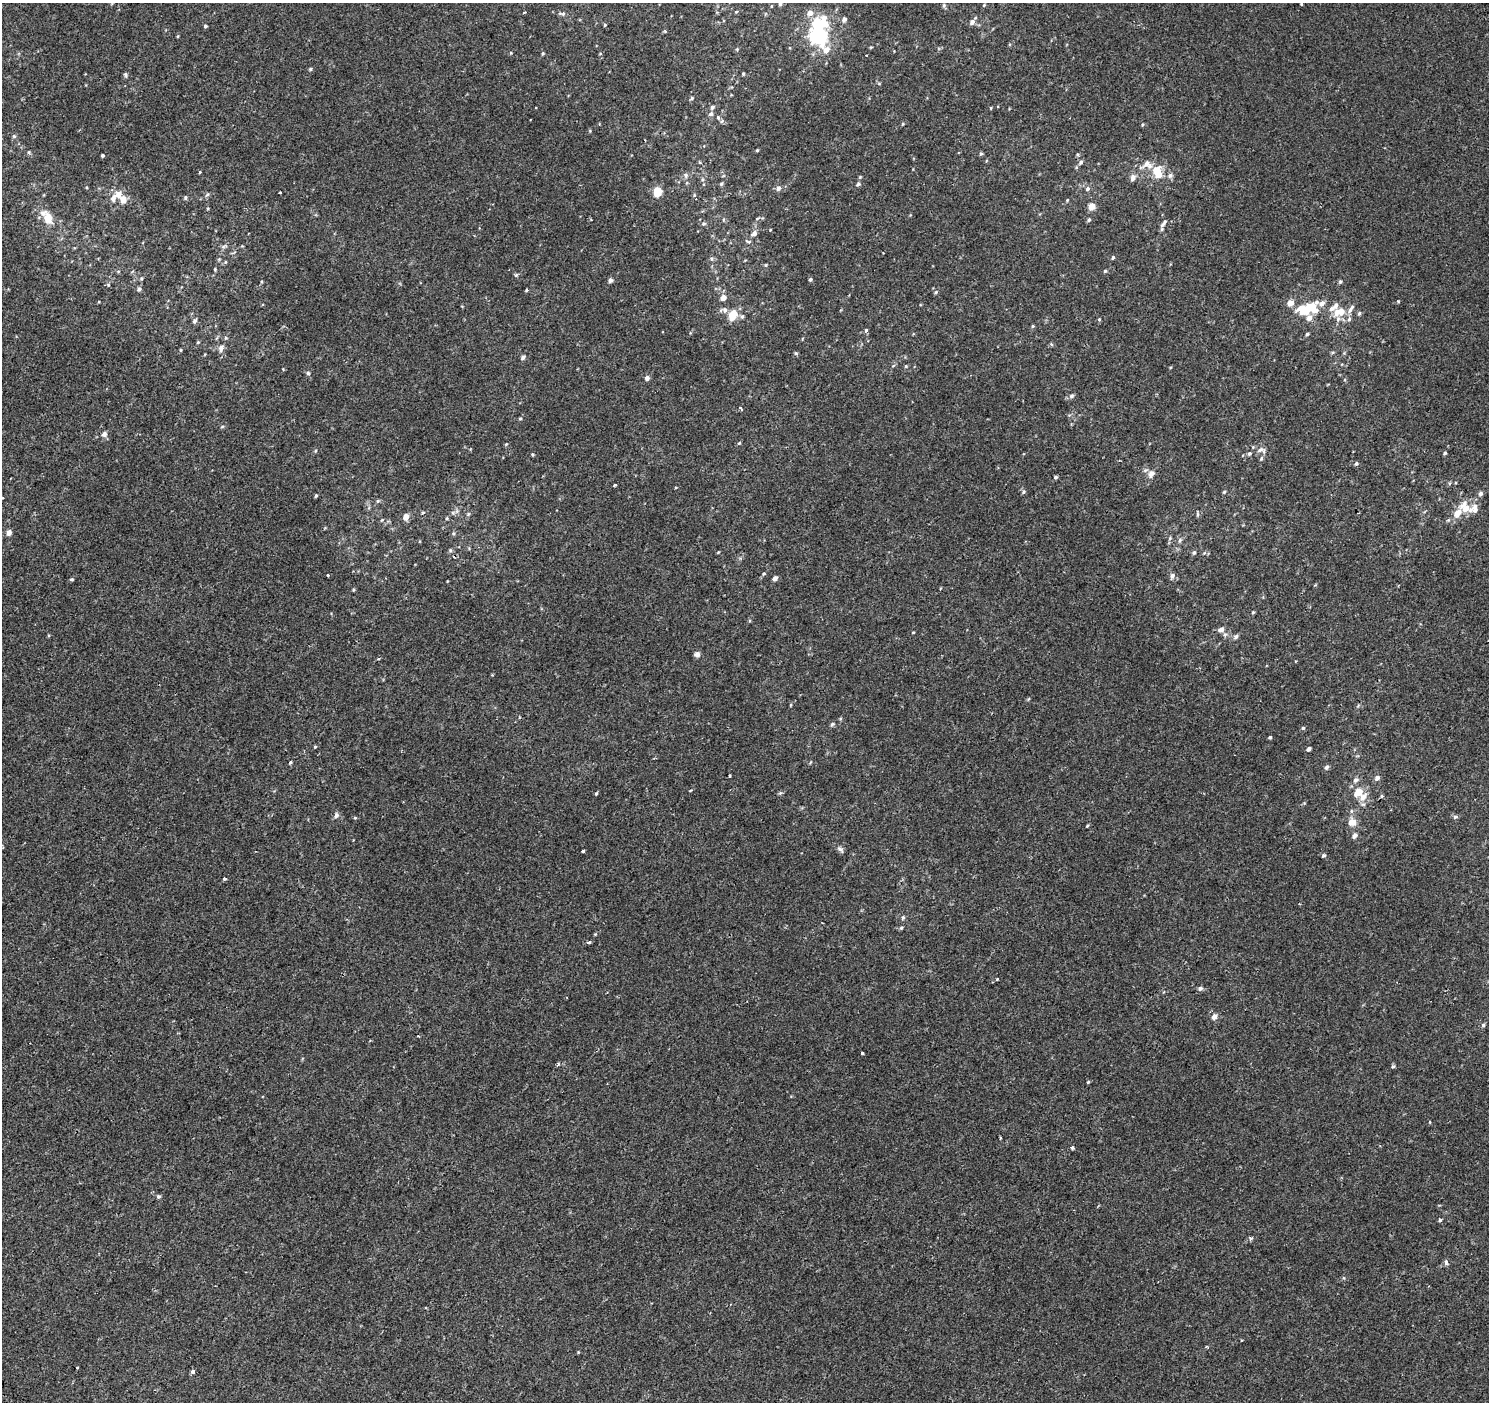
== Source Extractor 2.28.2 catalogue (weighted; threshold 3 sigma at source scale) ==
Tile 7 of 4 x 4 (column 3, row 2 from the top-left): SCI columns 3049-4535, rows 3099-4498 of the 6086 x 6113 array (HDU 1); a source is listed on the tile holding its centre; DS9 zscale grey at full resolution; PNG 1491 x 1404 px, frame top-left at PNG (2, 3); no overlay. Shown black and unused: <1% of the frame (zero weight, under 2 of 3 exposures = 3% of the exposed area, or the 3 px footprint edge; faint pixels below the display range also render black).
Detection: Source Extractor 2.28.2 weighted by HDU 2 'WHT'; one run over the whole footprint, this tile lists its part. Background 3.13e-04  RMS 0.0027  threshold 0.0122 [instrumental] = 3 sigma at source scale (4.5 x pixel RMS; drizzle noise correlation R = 1.50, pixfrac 1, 0.0396/0.0396 arcsec/px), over >= 5 px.
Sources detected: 210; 3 inside a brighter object's white glare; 3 cosmic-ray / hot-pixel residue — not listed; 16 inside a brighter listed object's ellipse — not listed separately; the other 188 listed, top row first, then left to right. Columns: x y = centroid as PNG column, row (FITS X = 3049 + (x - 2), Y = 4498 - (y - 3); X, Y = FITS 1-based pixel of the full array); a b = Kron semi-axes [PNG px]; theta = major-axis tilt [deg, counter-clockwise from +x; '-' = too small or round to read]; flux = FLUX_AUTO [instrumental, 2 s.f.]
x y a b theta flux
780 4 6 5 - 0.58
1302 4 4 3 - 0.25
944 5 6 5 - 0.45
984 5 4 3 - 0.22
771 6 5 3 - 0.21
524 12 3 2 - 0.37
736 12 5 3 - 0.22
810 13 7 7 - 1.6
563 14 7 6 - 0.57
823 19 13 9 -65 2.6
844 19 6 5 - 0.65
972 22 8 6 50 0.96
605 25 4 3 - 0.28
205 26 4 4 - 0.37
665 31 4 4 - 0.26
178 36 4 3 - 0.2
820 37 19 14 -11 16
871 47 5 3 - 0.21
737 49 4 4 - 0.25
543 54 4 3 - 0.28
310 69 5 4 - 0.31
743 74 4 3 - 0.28
125 75 6 5 - 0.46
692 98 5 4 - 0.32
712 107 6 5 - 0.43
711 114 7 6 - 0.66
718 117 6 5 - 0.4
903 124 4 3 - 0.22
1142 125 4 3 - 0.23
14 136 5 5 - 0.42
704 146 4 3 - 0.19
757 150 4 4 - 0.23
29 152 5 3 - 0.27
981 154 5 4 - 0.34
1078 154 4 4 - 0.31
102 155 3 3 - 0.4
1081 162 7 4 51 0.47
1147 164 14 11 -4 2.3
1156 170 13 9 37 3
200 172 4 3 - 0.2
686 175 7 6 - 0.68
1170 176 7 7 - 0.79
1133 178 10 6 69 0.91
702 179 5 3 - 0.34
721 184 5 5 - 0.35
858 184 6 5 - 0.46
778 188 6 6 - 0.89
1087 189 6 5 - 0.55
280 192 3 2 - 0.19
657 192 5 5 - 10
207 195 7 3 37 0.37
694 195 5 3 - 0.24
185 198 5 4 - 0.35
113 199 13 8 74 1.4
123 199 8 6 -78 2.1
1067 200 5 3 - 0.21
1092 206 6 5 - 2.6
48 218 15 11 -71 3
723 219 6 3 71 0.26
1089 220 5 4 - 0.38
1163 223 12 5 57 0.88
703 224 7 4 7 0.41
754 233 9 6 33 0.98
883 253 2 2 - 0.16
1113 257 5 4 - 0.32
225 262 5 3 - 0.22
766 265 5 3 - 0.22
215 269 4 3 - 0.28
1105 271 5 4 - 0.27
516 275 6 4 44 0.33
141 278 5 4 - 0.32
810 279 4 4 - 0.42
610 280 5 4 - 0.68
261 282 4 3 - 0.24
139 289 5 4 - 0.53
526 290 4 3 - 0.26
936 292 5 4 - 0.35
723 298 6 6 - 1.4
1322 303 30 16 40 4.3
1352 307 8 5 50 0.58
725 310 7 6 - 0.88
1305 310 20 12 -6 5.7
1341 312 12 9 -83 2.4
1359 313 5 4 - 0.39
733 315 10 7 64 4.7
742 317 7 5 73 0.47
1099 319 4 4 - 0.26
1349 319 6 5 - 0.53
194 321 6 5 - 0.62
1033 326 5 4 - 0.27
866 330 5 5 - 0.34
1307 334 5 4 - 0.36
226 338 5 5 - 0.31
198 342 5 3 - 0.21
221 348 8 6 69 1.1
181 350 5 3 - 0.21
796 353 5 5 - 0.32
523 357 7 4 41 0.56
906 366 5 4 - 0.26
283 369 3 3 - 0.28
308 373 5 4 - 0.41
647 378 5 5 - 0.87
1071 396 7 5 17 0.59
741 408 5 3 - 0.38
520 419 5 3 - 0.27
222 427 5 3 - 0.26
104 434 6 5 - 1.1
739 443 4 4 - 0.28
506 444 4 4 - 0.21
1261 450 14 8 -5 1.4
1445 453 5 4 - 0.33
532 454 4 3 - 0.25
1261 458 7 4 70 0.42
1356 464 5 4 - 0.39
1151 474 9 7 48 1.4
1056 477 5 4 - 0.42
615 485 3 2 - 0.46
1023 492 6 3 71 0.32
1224 492 5 4 - 0.27
1480 494 6 5 - 0.61
316 496 4 3 - 0.3
378 501 5 4 - 0.36
1465 507 18 13 -43 4
423 512 4 3 - 0.35
468 514 6 4 46 0.32
1197 514 6 4 -73 0.36
406 517 7 6 - 1.6
447 518 5 3 - 0.27
9 533 5 5 - 1.4
1170 538 6 4 72 0.36
1180 540 7 5 48 0.49
450 550 6 3 -72 0.3
1194 552 6 4 56 0.44
764 574 6 4 20 0.29
328 575 3 3 - 0.3
1172 576 7 6 - 0.74
775 578 5 4 - 1
72 579 6 4 5 0.3
353 590 4 4 - 0.27
1253 612 4 4 - 0.27
1221 630 9 7 18 0.98
913 632 4 3 - 0.19
1236 637 7 6 - 0.64
697 654 6 6 - 0.91
832 724 6 5 - 0.41
1303 728 5 5 - 0.33
1270 737 4 3 - 0.31
315 747 4 4 - 0.23
1309 749 5 4 - 0.7
290 762 4 3 - 0.45
1327 767 6 5 - 0.53
730 776 3 2 - 0.25
1377 778 6 5 - 0.84
1355 780 7 6 - 0.71
1358 792 11 8 50 3.3
596 793 3 3 - 0.82
780 793 6 4 44 0.34
1382 796 5 4 - 0.33
336 815 7 5 71 0.78
1455 817 6 5 - 0.48
355 818 5 3 - 0.23
1352 822 9 9 - 2.2
1087 826 4 3 - 0.24
1355 835 7 5 57 0.92
840 849 11 5 -42 0.71
582 851 3 3 - 0.67
1323 856 6 5 - 0.4
225 879 3 3 - 0.59
903 918 6 4 87 0.39
901 928 5 5 - 0.34
589 942 5 4 - 0.41
997 979 3 3 - 0.3
1200 988 6 5 - 0.7
1214 1017 8 6 56 1.1
1483 1025 5 4 - 0.41
862 1053 3 3 - 1
558 1064 5 4 - 0.35
1393 1066 5 5 - 0.37
1088 1082 4 3 - 0.26
1430 1122 3 3 - 0.29
1000 1138 4 3 - 0.21
1072 1148 4 3 - 0.61
158 1196 6 5 - 0.46
1440 1220 4 4 - 0.39
1251 1238 6 4 -2 0.46
1446 1262 7 4 -89 0.62
77 1367 3 2 - 0.15
193 1371 4 3 - 1
Isophote crosses this tile's border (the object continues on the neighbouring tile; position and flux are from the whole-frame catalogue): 1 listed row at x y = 780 4
Unlisted compact peaks at least as high as the median listed source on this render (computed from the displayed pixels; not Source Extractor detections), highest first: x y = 1398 301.